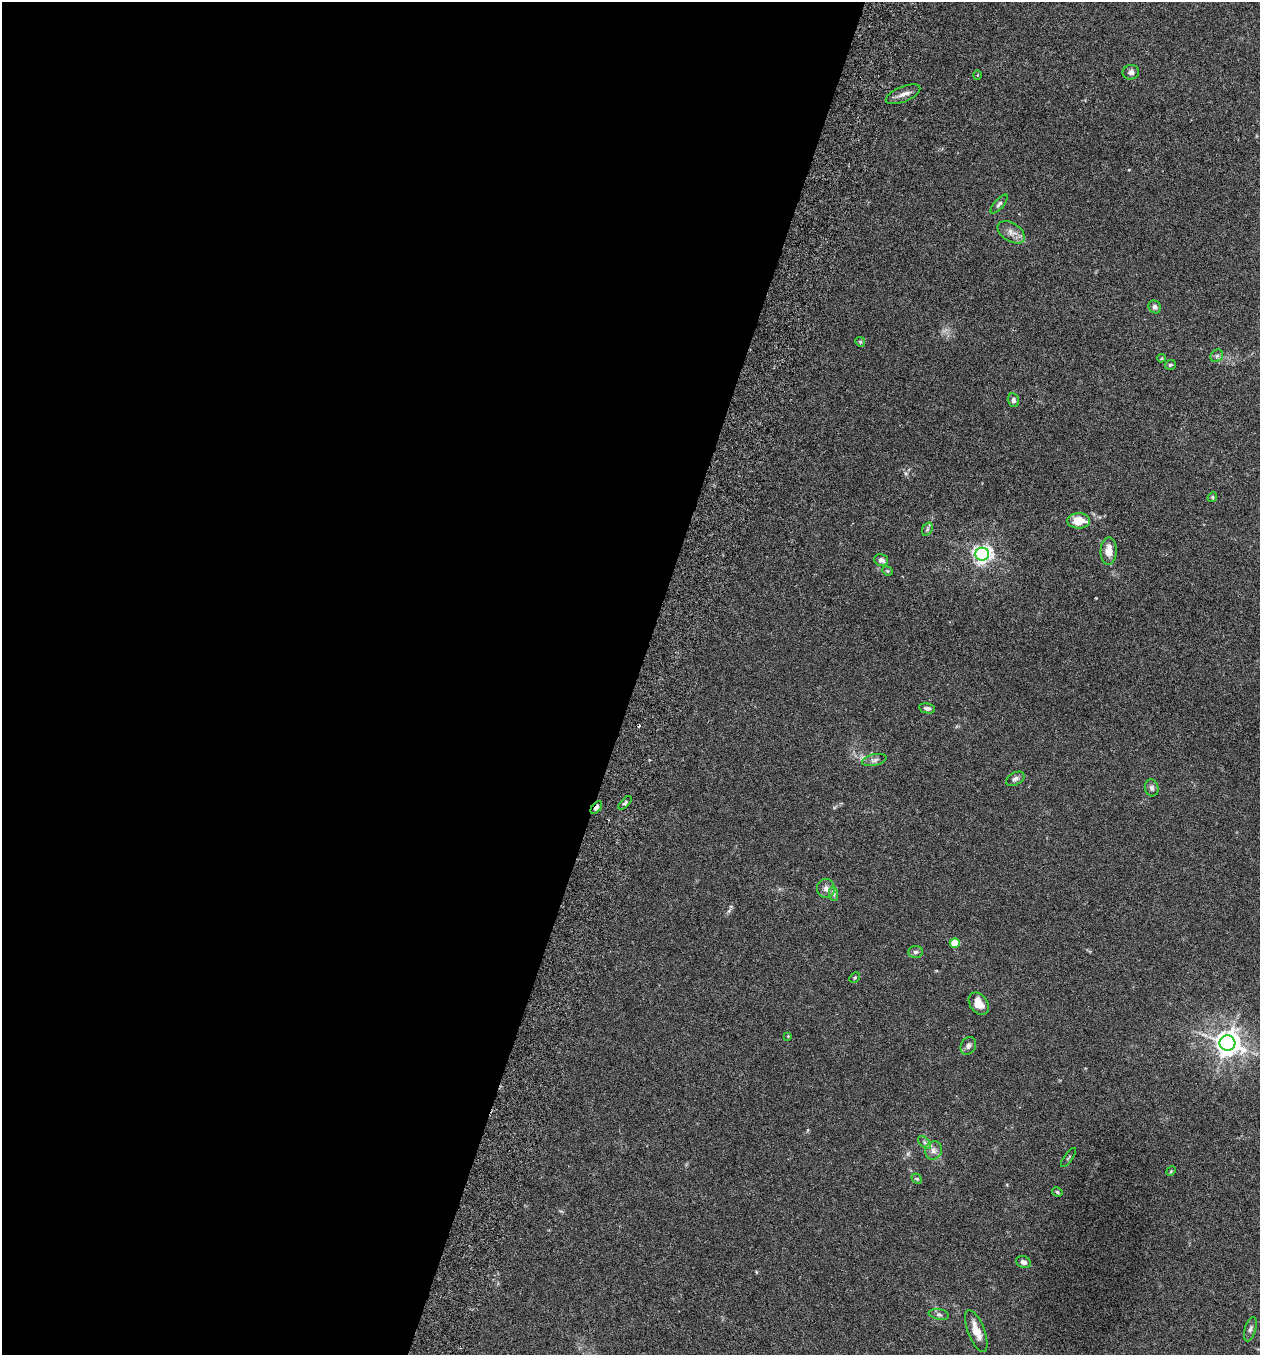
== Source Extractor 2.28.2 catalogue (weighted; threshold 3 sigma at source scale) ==
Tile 5 of 4 x 4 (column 1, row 2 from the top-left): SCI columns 192-1449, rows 2736-4088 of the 5544 x 5466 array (HDU 1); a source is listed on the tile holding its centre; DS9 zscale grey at full resolution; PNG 1262 x 1357 px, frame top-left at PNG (2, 2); each listed source drawn as its Kron ellipse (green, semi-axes under 4 px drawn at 4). Shown black and unused: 50% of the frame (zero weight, under 3 of 6 exposures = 3% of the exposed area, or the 3 px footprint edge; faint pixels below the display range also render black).
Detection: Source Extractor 2.28.2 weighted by HDU 2 'WHT'; one run over the whole footprint, this tile lists its part. Background 0.0171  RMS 0.002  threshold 0.008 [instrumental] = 3 sigma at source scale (4.09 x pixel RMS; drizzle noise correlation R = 1.36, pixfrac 0.8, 0.05/0.05 arcsec/px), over >= 5 px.
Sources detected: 46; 1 cosmic-ray / hot-pixel residue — neither listed nor drawn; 2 inside a brighter listed object's ellipse — not listed separately; the other 43 listed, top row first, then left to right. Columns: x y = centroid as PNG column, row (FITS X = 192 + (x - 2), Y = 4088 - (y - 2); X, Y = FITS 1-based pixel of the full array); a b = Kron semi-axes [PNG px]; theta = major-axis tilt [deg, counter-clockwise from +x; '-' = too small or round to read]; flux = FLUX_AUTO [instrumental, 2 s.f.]
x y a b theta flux
1131 72 8 7 - 0.74
977 75 5 3 - 0.17
903 94 18 7 22 1.1
999 204 12 4 48 0.44
1011 232 15 9 -33 1.3
1155 307 7 6 - 0.55
860 342 5 4 - 0.26
1217 356 7 5 45 0.42
1161 358 4 3 - 0.19
1170 365 5 4 - 0.29
1013 400 7 5 -76 0.52
1212 497 5 4 - 0.24
1079 521 11 7 0 3
927 529 7 5 60 0.34
1109 551 14 8 88 2.3
982 554 7 6 - 70
881 560 7 6 - 0.71
887 571 5 4 - 0.25
927 708 8 5 -11 0.51
874 760 12 5 13 0.6
1015 779 10 6 28 0.54
1152 788 8 6 -74 0.6
625 803 8 3 45 0.31
596 808 7 4 51 0.78
826 888 9 9 - 0.94
834 894 7 4 -89 0.43
955 943 5 5 - 4.9
915 952 7 6 - 0.48
855 978 6 3 45 0.19
979 1004 12 8 -53 1.9
788 1036 4 3 - 0.14
1227 1043 8 7 - 190
968 1046 9 7 61 0.62
925 1142 8 5 -45 0.46
933 1150 9 8 - 1
1068 1158 11 2 53 0.2
1171 1171 5 4 - 0.17
917 1179 6 4 -44 0.24
1057 1192 5 4 - 0.27
1023 1262 8 6 -22 0.7
939 1314 10 5 -10 0.48
1250 1329 12 5 74 0.59
976 1331 22 8 -69 2.2
Overlapping masked pixels (flux is a lower limit): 1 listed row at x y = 596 808